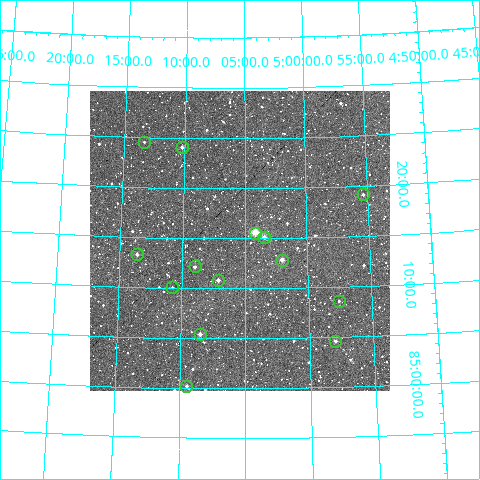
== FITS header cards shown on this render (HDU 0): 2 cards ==
NAXIS1  =                  300
NAXIS2  =                  300

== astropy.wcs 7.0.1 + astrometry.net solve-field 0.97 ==
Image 300 x 300 px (HDU 0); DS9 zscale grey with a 90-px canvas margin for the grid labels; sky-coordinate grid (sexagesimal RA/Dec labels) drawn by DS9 from the SOLVED WCS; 14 Tycho-2 reference stars matched to detected sources circled (green)
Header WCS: RA---TAN/DEC--TAN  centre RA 05:05:24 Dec +85:15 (76.35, +85.25 deg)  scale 6 arcsec/px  FOV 30.0' x 30.0'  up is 0 deg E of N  parity normal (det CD < 0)
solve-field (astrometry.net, Tycho-2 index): VERIFIED the header's WCS against the Tycho-2 star catalogue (verified at 2 index scales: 8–14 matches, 0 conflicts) and refined it, rather than solving blind
Solved WCS: RA---TAN-SIP/DEC--TAN-SIP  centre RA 05:05:25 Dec +85:15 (76.36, +85.25 deg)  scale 6 arcsec/px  FOV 30.0' x 29.9'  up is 0 deg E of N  parity normal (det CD < 0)
The solver's refit moves the header's centre by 3 arcsec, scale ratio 0.9997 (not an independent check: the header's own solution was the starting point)
Tycho-2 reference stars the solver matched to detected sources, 14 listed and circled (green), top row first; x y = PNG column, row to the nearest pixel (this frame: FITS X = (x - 90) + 1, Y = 300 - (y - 91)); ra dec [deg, ICRS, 3 dp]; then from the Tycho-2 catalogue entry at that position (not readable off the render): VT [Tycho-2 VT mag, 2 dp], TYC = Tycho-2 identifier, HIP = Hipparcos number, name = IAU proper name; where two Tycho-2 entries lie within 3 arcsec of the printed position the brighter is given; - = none
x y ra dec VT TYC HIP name
144 142 78.342 +85.409 12.46 4621-272-1 - -
182 147 77.550 +85.402 11.18 4621-284-1 - -
363 194 73.834 +85.319 12.34 4621-983-1 - -
255 233 76.043 +85.259 9.23 4621-658-1 23577 -
264 237 75.864 +85.253 10.83 4621-238-1 - -
137 254 78.405 +85.221 11.54 4621-1002-1 - -
282 260 75.513 +85.214 10.96 4621-662-1 - -
195 266 77.252 +85.203 11.76 4621-754-1 - -
218 280 76.780 +85.181 11.34 4621-731-1 - -
172 287 77.682 +85.168 12.32 4621-489-1 - -
339 301 74.402 +85.143 11.63 4621-501-1 - -
200 334 77.128 +85.090 10.90 4621-1324-1 - -
335 341 74.493 +85.077 12.11 4621-1021-1 - -
186 386 77.371 +85.004 11.55 4621-656-1 - -